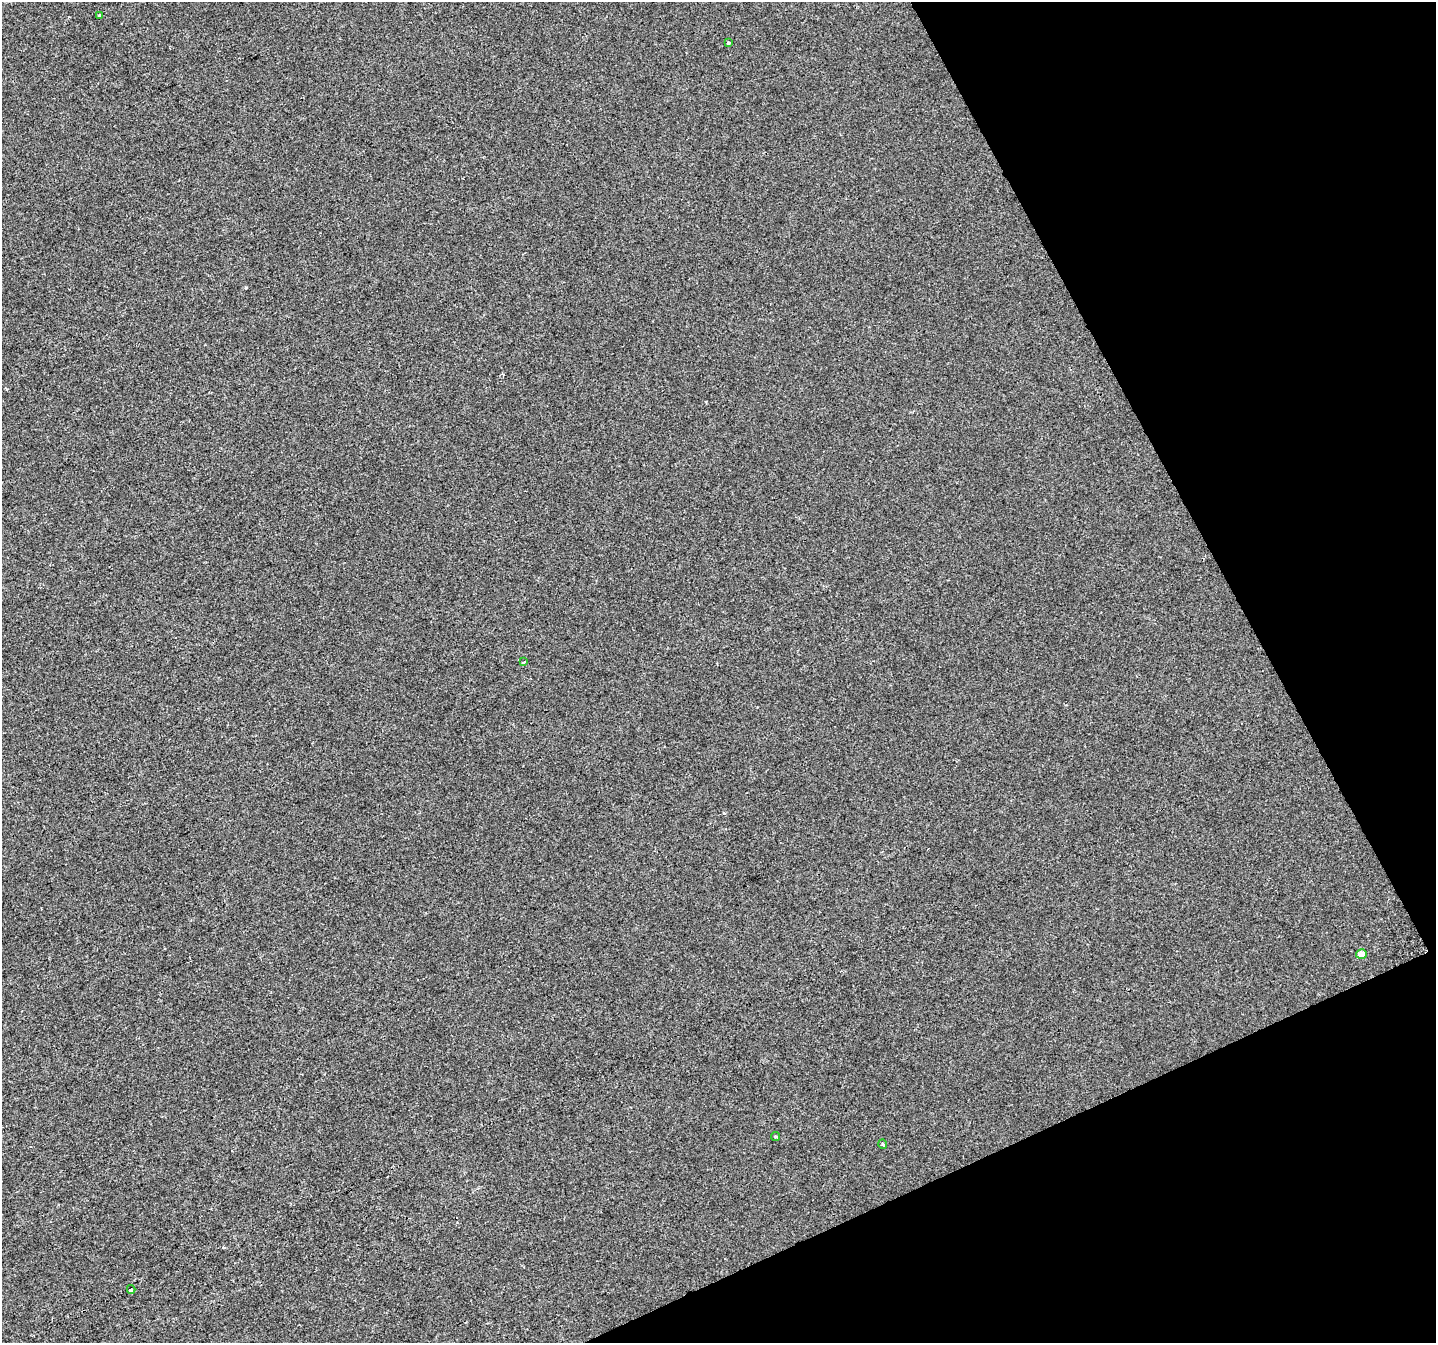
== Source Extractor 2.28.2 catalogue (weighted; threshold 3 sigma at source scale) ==
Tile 12 of 4 x 4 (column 4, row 3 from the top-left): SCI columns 4306-5739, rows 1497-2837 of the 5739 x 5615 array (HDU 1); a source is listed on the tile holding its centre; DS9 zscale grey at full resolution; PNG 1438 x 1345 px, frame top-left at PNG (2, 2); each listed source drawn as its Kron ellipse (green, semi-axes under 4 px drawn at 4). Shown black and unused: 22% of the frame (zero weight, under 2 of 3 exposures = <1% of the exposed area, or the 3 px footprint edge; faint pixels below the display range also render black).
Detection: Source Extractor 2.28.2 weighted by HDU 2 'WHT'; one run over the whole footprint, this tile lists its part. Background -3.60e-04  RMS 0.0041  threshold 0.0186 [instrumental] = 3 sigma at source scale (4.5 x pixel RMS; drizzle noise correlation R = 1.50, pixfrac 1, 0.0396/0.0396 arcsec/px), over >= 5 px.
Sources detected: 7; all 7 listed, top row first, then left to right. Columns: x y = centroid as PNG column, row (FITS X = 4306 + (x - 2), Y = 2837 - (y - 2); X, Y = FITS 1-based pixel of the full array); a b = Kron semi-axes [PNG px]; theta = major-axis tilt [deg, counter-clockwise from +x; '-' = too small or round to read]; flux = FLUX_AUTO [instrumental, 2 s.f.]
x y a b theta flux
100 15 3 3 - 0.86
729 43 3 3 - 1.1
524 662 4 3 - 0.47
1361 954 5 4 - 4
775 1136 5 3 - 0.81
883 1144 5 3 - 0.4
131 1289 4 3 - 1.1